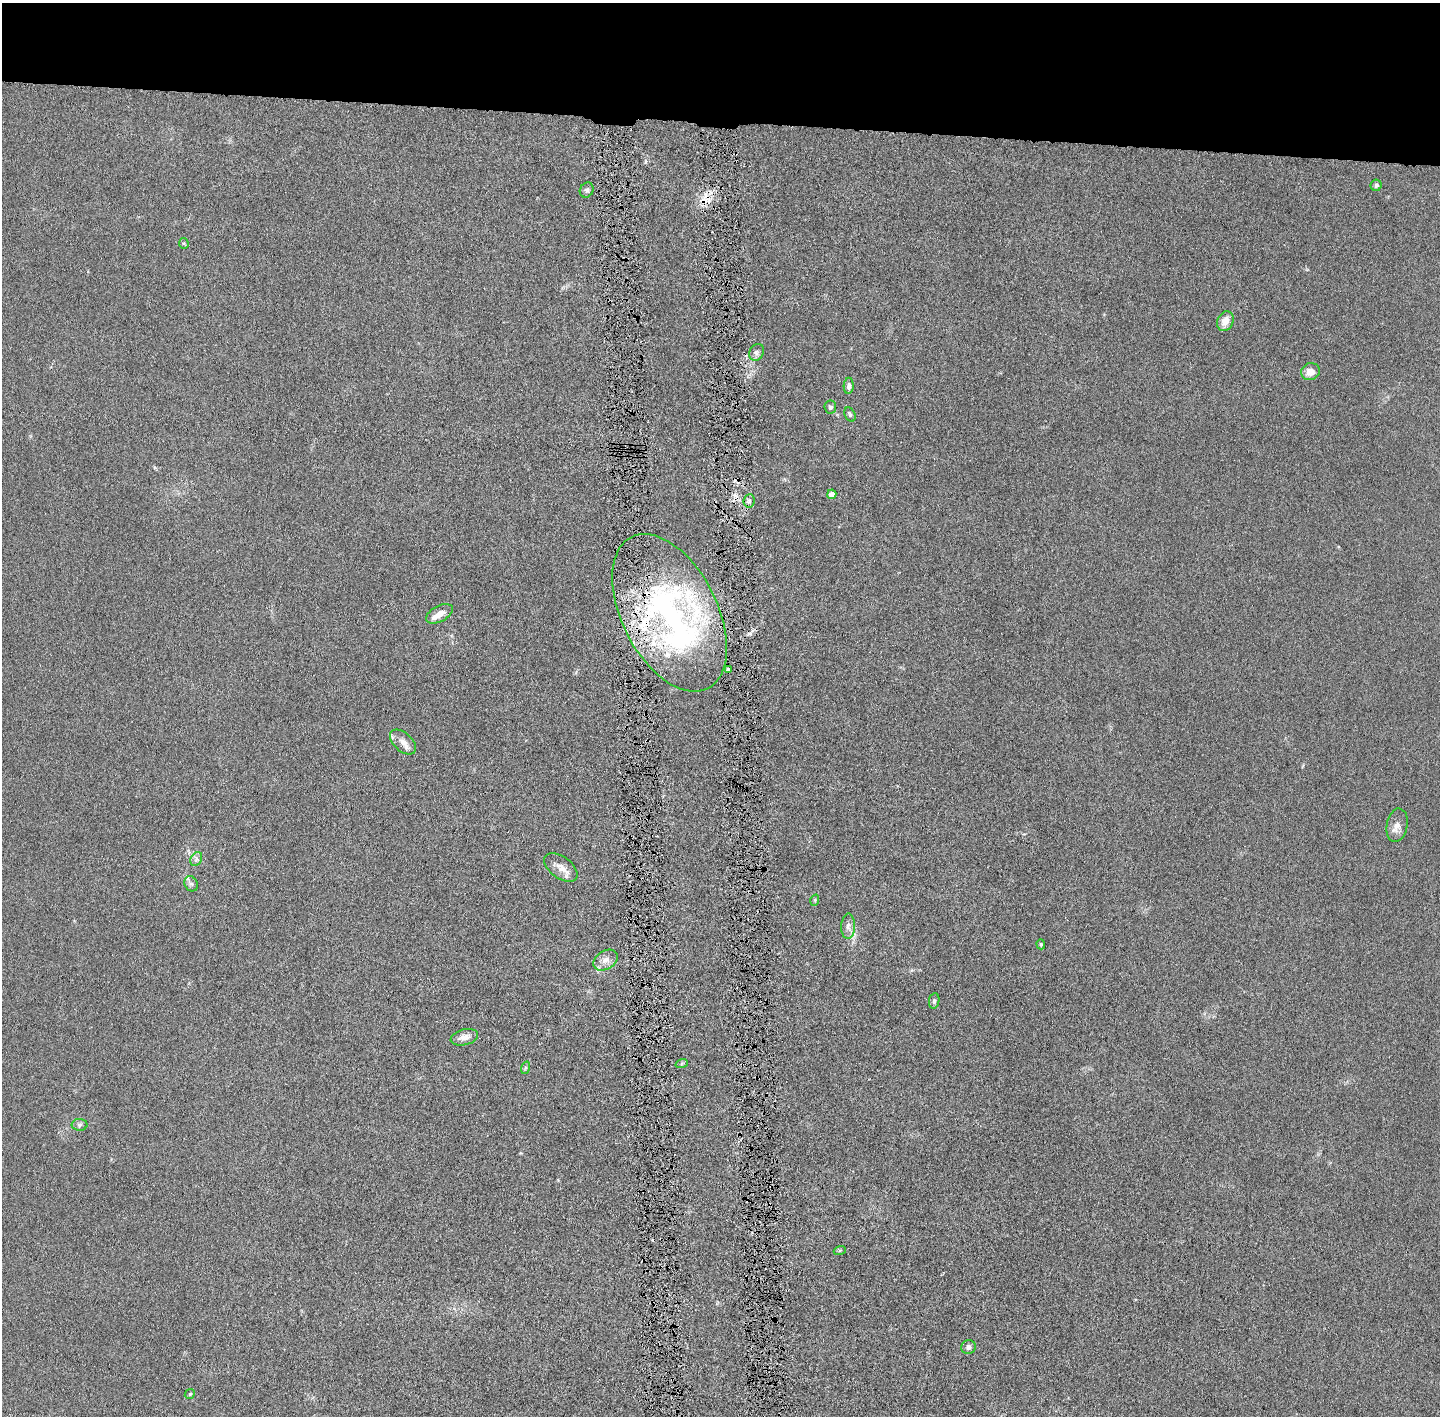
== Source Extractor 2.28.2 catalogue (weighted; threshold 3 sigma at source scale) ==
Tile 2 of 3 x 3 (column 2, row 1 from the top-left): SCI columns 1470-2907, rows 2836-4249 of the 4376 x 4256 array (HDU 1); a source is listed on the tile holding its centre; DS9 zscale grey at full resolution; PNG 1442 x 1418 px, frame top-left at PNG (2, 3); each listed source drawn as its Kron ellipse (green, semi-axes under 4 px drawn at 4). Shown black and unused: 9% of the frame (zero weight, under 4 of 8 exposures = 1% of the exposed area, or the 3 px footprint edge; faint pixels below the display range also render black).
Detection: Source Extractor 2.28.2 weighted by HDU 2 'WHT'; one run over the whole footprint, this tile lists its part. Background 0.0134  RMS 0.0044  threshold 0.0178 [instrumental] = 3 sigma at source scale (4.09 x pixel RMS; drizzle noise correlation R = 1.36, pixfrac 0.8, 0.05/0.05 arcsec/px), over >= 5 px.
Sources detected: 40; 3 cosmic-ray / hot-pixel residue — neither listed nor drawn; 6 inside a brighter listed object's ellipse — not listed separately; the other 31 listed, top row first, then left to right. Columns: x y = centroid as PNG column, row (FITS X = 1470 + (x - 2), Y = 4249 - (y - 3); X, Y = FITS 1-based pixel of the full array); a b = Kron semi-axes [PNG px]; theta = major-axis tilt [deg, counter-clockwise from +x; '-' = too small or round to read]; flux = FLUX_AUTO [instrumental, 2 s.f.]
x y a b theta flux
1376 185 5 5 - 1
587 190 8 6 62 1.1
184 243 5 5 - 0.48
1225 321 10 8 65 4.1
756 352 9 7 56 1.4
1310 372 9 8 - 3.7
849 386 8 5 88 1.6
830 407 6 6 - 0.98
850 414 7 5 -64 0.7
832 494 5 4 - 3.3
749 501 7 5 83 1.3
669 613 85 47 -63 120
439 614 14 8 29 3.4
728 670 4 3 - 1.7
403 742 15 9 -43 3
1397 825 17 10 80 3.2
196 859 7 5 60 1.1
561 867 19 10 -36 3.7
191 884 8 6 -61 1.2
815 900 6 3 72 0.43
848 926 12 7 88 2.1
1041 944 5 4 - 0.41
605 960 13 9 31 2.9
934 1001 8 5 81 0.83
464 1037 14 8 14 2.8
682 1063 6 4 18 0.52
525 1068 6 4 72 0.62
80 1125 8 6 2 0.97
840 1250 6 4 19 0.5
969 1347 7 7 - 1.5
190 1394 5 4 - 0.52
Overlapping masked pixels (flux is a lower limit): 2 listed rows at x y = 669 613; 728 670